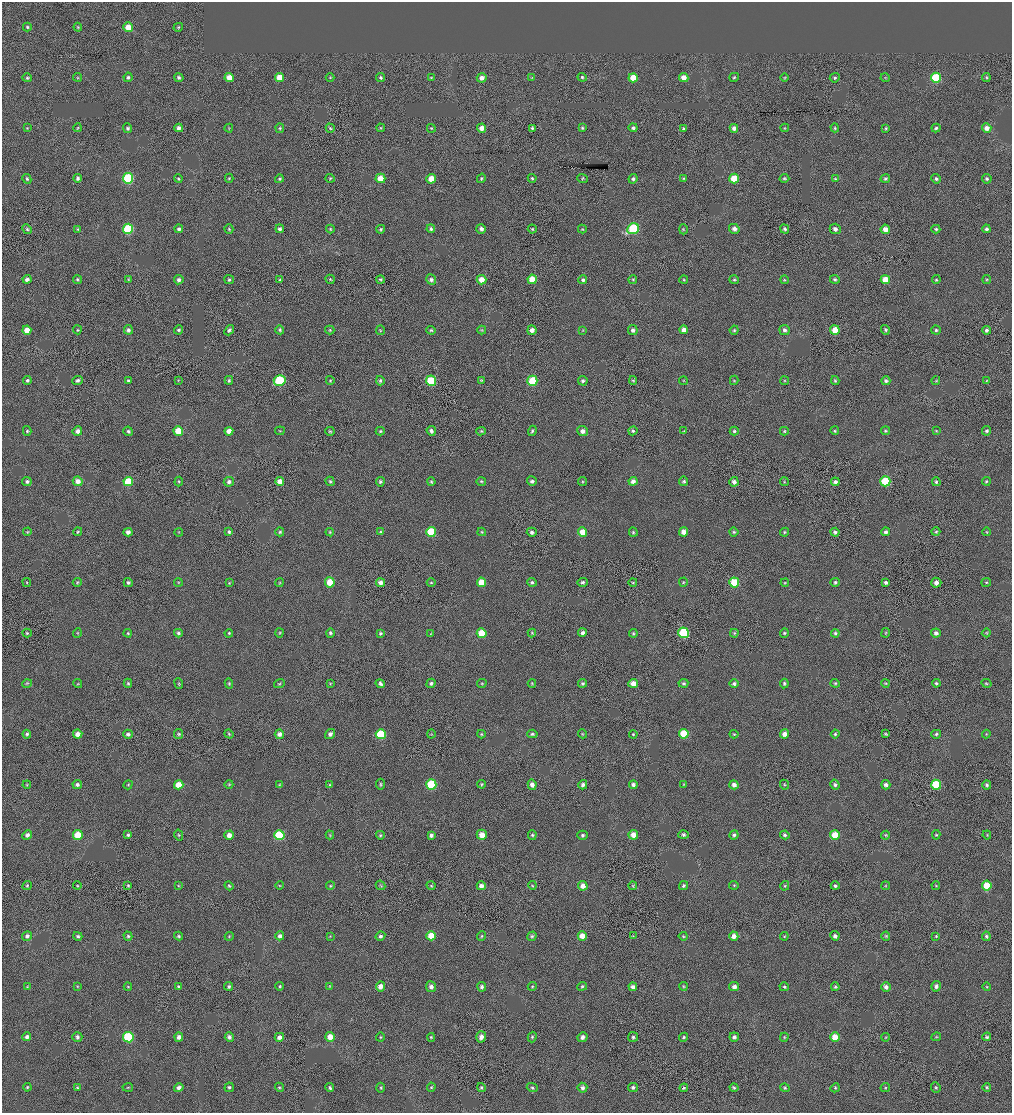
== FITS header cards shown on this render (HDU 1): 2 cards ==
NAXIS1  =                 2020 / BYTES PER ROW
NAXIS2  =                 2222 / NUMBER OF ROWS

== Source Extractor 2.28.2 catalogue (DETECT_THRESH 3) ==
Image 2020 x 2222 px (HDU 1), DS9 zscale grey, zoomed out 1/2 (1 PNG px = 2 x 2 image px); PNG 1014 x 1115 px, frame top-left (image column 1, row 2222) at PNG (2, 2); each listed source drawn as its Kron ellipse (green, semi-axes under 4 px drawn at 4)
Background -3.83e-04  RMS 0.053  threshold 0.158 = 3 sigma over >= 5 px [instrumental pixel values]
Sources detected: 424; all 424 listed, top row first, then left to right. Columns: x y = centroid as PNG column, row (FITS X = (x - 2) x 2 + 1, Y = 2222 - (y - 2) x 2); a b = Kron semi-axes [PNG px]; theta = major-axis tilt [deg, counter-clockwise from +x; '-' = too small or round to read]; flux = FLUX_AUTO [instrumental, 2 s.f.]
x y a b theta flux
27 27 4 4 - 16
78 27 4 3 - 11
128 27 5 4 - 160
178 27 5 3 - 13
77 77 5 3 - 10
128 77 5 4 - 28
229 77 4 4 - 120
330 77 4 4 - 12
381 77 5 4 - 21
431 77 4 3 - 11
582 77 4 4 - 19
684 77 5 4 - 82
734 77 5 4 - 16
986 77 4 4 - 14
27 78 5 4 - 17
179 78 5 4 - 25
279 78 4 4 - 180
482 78 5 4 - 64
532 78 4 3 - 8.7
633 78 4 4 - 190
784 78 4 3 - 9.8
835 78 5 4 - 19
885 78 4 4 - 11
936 78 5 5 - 490
27 128 3 3 - 9.7
77 128 4 3 - 10
128 128 5 4 - 21
179 128 4 4 - 44
229 128 4 3 - 10
280 128 5 4 - 16
330 128 5 3 - 13
381 128 4 4 - 12
431 128 4 4 - 12
481 128 4 4 - 76
532 128 4 3 - 19
582 128 4 3 - 16
633 128 4 4 - 26
684 128 4 3 - 14
734 128 4 4 - 49
785 128 4 4 - 10
835 128 4 4 - 15
886 128 4 4 - 14
936 128 4 4 - 20
987 128 5 4 - 73
78 178 4 4 - 30
128 178 5 5 - 700
229 178 4 4 - 13
330 178 4 4 - 14
380 178 5 4 - 130
481 178 5 4 - 15
532 178 4 4 - 17
583 178 5 4 - 13
784 178 5 4 - 16
27 179 5 4 - 21
178 179 4 4 - 16
279 179 4 4 - 18
431 179 5 5 - 150
633 179 5 4 - 23
684 179 4 4 - 14
734 179 5 5 - 260
835 179 4 3 - 13
885 179 5 4 - 17
936 179 5 4 - 25
987 179 5 4 - 21
27 229 5 4 - 18
77 229 4 4 - 11
128 229 5 5 - 650
179 229 4 4 - 27
229 229 5 4 - 15
280 229 4 4 - 34
330 229 4 3 - 11
381 229 4 4 - 18
431 229 4 4 - 22
481 229 5 4 - 41
532 229 4 4 - 16
582 229 4 3 - 12
633 229 6 5 - 600
683 229 5 3 - 11
734 229 5 5 - 49
785 229 5 4 - 27
835 229 5 5 - 42
885 229 4 4 - 90
936 229 4 4 - 20
986 229 4 4 - 26
27 279 4 4 - 32
77 279 5 4 - 17
128 279 4 4 - 11
330 279 5 4 - 13
380 279 4 3 - 15
532 279 4 4 - 170
684 279 4 4 - 12
835 279 5 4 - 20
885 279 4 4 - 150
987 279 4 4 - 12
179 280 5 4 - 34
229 280 5 4 - 17
280 280 4 4 - 17
431 280 5 5 - 31
482 280 5 4 - 110
583 280 4 4 - 25
633 280 4 4 - 14
734 280 5 4 - 17
784 280 4 3 - 12
936 280 4 4 - 15
27 330 4 4 - 130
77 330 4 3 - 13
128 330 5 4 - 37
178 330 4 4 - 22
229 330 5 4 - 25
280 330 4 4 - 18
330 330 5 3 - 13
380 330 5 3 - 11
431 330 5 4 - 17
482 330 4 4 - 12
532 330 5 4 - 55
582 330 4 3 - 9.5
633 330 5 5 - 31
684 330 4 4 - 71
734 330 4 4 - 16
784 330 5 5 - 34
835 330 5 5 - 160
885 330 5 4 - 20
936 330 5 4 - 18
987 330 4 4 - 29
27 380 4 4 - 19
77 380 5 4 - 26
128 380 4 3 - 19
178 380 4 3 - 9.8
229 380 4 4 - 18
330 380 4 4 - 13
481 380 4 4 - 13
633 380 4 4 - 15
734 380 4 3 - 11
280 381 6 5 - 540
380 381 4 4 - 22
431 381 5 5 - 380
532 381 5 5 - 330
583 381 5 4 - 24
683 381 4 3 - 11
785 381 4 3 - 11
835 381 4 4 - 17
886 381 4 4 - 25
936 381 4 4 - 12
986 381 4 4 - 10
27 431 5 4 - 17
77 431 5 4 - 49
128 431 5 4 - 25
178 431 5 5 - 260
229 431 4 4 - 92
280 431 5 3 - 12
330 431 4 4 - 15
380 431 4 4 - 16
431 431 5 4 - 37
481 431 5 3 - 14
532 431 5 4 - 20
582 431 5 5 - 52
633 431 4 4 - 20
684 431 4 3 - 9.8
734 431 4 4 - 18
784 431 4 3 - 14
835 431 4 4 - 14
885 431 4 4 - 15
936 431 4 3 - 10
987 431 5 4 - 24
27 481 5 4 - 25
78 481 5 5 - 81
128 481 5 4 - 250
280 481 4 4 - 100
330 481 5 4 - 19
481 481 5 4 - 14
532 481 5 4 - 29
582 481 4 4 - 14
633 481 4 4 - 54
684 481 5 4 - 18
784 481 4 4 - 14
885 481 5 5 - 450
986 481 4 4 - 15
179 482 5 4 - 14
229 482 5 5 - 36
380 482 4 4 - 23
431 482 4 4 - 15
734 482 5 4 - 47
835 482 4 4 - 35
936 482 4 4 - 19
27 532 4 3 - 11
78 532 4 4 - 13
128 532 4 4 - 51
179 532 4 4 - 10
229 532 4 4 - 20
280 532 4 4 - 17
330 532 4 4 - 12
381 532 4 4 - 16
431 532 5 5 - 370
482 532 4 4 - 11
532 532 5 4 - 34
583 532 4 4 - 170
633 532 4 4 - 15
683 532 5 4 - 94
734 532 4 4 - 17
785 532 5 4 - 14
835 532 4 4 - 28
886 532 4 4 - 30
936 532 4 4 - 15
987 532 4 4 - 11
77 582 4 4 - 12
178 582 4 4 - 11
330 582 5 5 - 200
381 582 4 4 - 58
431 582 4 4 - 14
481 582 5 4 - 200
532 582 5 4 - 24
582 582 5 4 - 21
633 582 4 4 - 10
683 582 5 4 - 13
835 582 4 4 - 20
886 582 4 4 - 29
986 582 5 3 - 12
27 583 5 3 - 10
128 583 4 4 - 23
229 583 4 4 - 11
280 583 4 4 - 12
734 583 5 5 - 290
785 583 4 4 - 11
936 583 5 5 - 48
27 633 5 4 - 14
77 633 5 3 - 10
128 633 4 4 - 16
178 633 4 4 - 26
229 633 4 4 - 15
279 633 4 4 - 13
330 633 4 4 - 22
381 633 4 4 - 19
482 633 5 4 - 230
532 633 4 4 - 14
582 633 4 4 - 38
633 633 4 4 - 15
684 633 5 5 - 620
734 633 4 4 - 12
784 633 5 4 - 17
835 633 4 4 - 21
886 633 5 4 - 13
936 633 5 4 - 41
986 633 4 3 - 9.6
431 634 4 4 - 9.8
27 683 5 4 - 14
78 683 4 3 - 10
128 683 4 4 - 15
330 683 4 4 - 10
431 683 5 4 - 24
482 683 5 4 - 13
532 683 4 3 - 11
582 683 4 4 - 20
633 683 5 4 - 97
683 683 5 4 - 20
784 683 5 4 - 21
835 683 4 3 - 16
885 683 4 3 - 12
936 683 4 3 - 21
986 683 5 3 - 12
179 684 5 4 - 12
229 684 5 3 - 14
279 684 5 3 - 14
380 684 5 3 - 31
734 684 4 4 - 30
27 734 4 4 - 22
78 734 4 4 - 89
128 734 5 4 - 32
179 734 5 4 - 17
229 734 5 3 - 14
279 734 4 4 - 44
330 734 5 4 - 35
381 734 5 5 - 450
431 734 4 4 - 11
481 734 4 4 - 12
532 734 5 4 - 21
582 734 4 3 - 11
633 734 4 4 - 15
684 734 5 5 - 370
734 734 4 3 - 12
784 734 4 4 - 67
835 734 4 4 - 18
886 734 4 3 - 15
936 734 5 4 - 20
986 734 4 3 - 9.9
229 784 4 3 - 10
380 784 5 3 - 14
481 784 4 4 - 12
684 784 4 3 - 10
27 785 4 3 - 10
77 785 5 4 - 36
128 785 5 4 - 12
179 785 5 4 - 160
280 785 4 3 - 10
330 785 4 3 - 13
431 785 5 5 - 610
532 785 5 4 - 54
583 785 5 4 - 37
633 785 4 4 - 38
734 785 5 4 - 50
785 785 5 3 - 13
835 785 5 4 - 26
886 785 5 4 - 39
936 785 5 5 - 460
987 785 4 4 - 19
27 835 5 4 - 36
78 835 5 5 - 260
128 835 4 4 - 21
179 835 5 4 - 14
229 835 4 4 - 81
279 835 5 5 - 560
330 835 4 4 - 10
380 835 4 4 - 14
431 835 4 4 - 28
482 835 5 5 - 110
532 835 5 4 - 18
583 835 5 4 - 21
633 835 5 4 - 91
683 835 5 4 - 23
734 835 5 4 - 25
785 835 5 4 - 23
835 835 5 5 - 210
886 835 4 4 - 12
936 835 4 4 - 15
987 835 4 3 - 9.8
128 885 4 3 - 14
381 885 5 4 - 14
532 885 4 4 - 11
734 885 5 3 - 12
936 885 4 3 - 11
27 886 5 4 - 17
77 886 4 3 - 11
178 886 4 4 - 11
229 886 5 4 - 14
280 886 4 4 - 11
330 886 4 4 - 13
431 886 4 3 - 12
481 886 4 4 - 49
583 886 5 4 - 99
633 886 4 3 - 13
683 886 5 4 - 23
785 886 5 4 - 15
835 886 4 3 - 21
886 886 4 4 - 11
987 886 5 5 - 230
27 936 5 4 - 39
78 936 4 3 - 24
128 936 4 4 - 16
179 936 4 4 - 17
229 936 4 4 - 12
280 936 4 4 - 40
330 936 4 4 - 11
380 936 5 4 - 29
431 936 4 4 - 240
481 936 5 3 - 15
532 936 5 4 - 19
582 936 4 4 - 120
633 936 4 3 - 9.3
683 936 4 4 - 12
734 936 4 4 - 73
784 936 4 3 - 11
835 936 5 4 - 34
886 936 4 4 - 13
936 936 4 4 - 14
986 936 4 4 - 22
77 986 4 4 - 11
128 986 4 4 - 12
229 986 4 4 - 21
280 986 4 4 - 15
330 986 4 4 - 11
380 986 5 4 - 76
532 986 4 4 - 14
582 986 5 4 - 17
683 986 4 3 - 11
936 986 5 4 - 36
27 987 4 4 - 10
178 987 4 4 - 17
431 987 5 5 - 47
482 987 5 4 - 26
633 987 4 4 - 42
734 987 5 4 - 50
784 987 5 4 - 18
835 987 4 4 - 17
886 987 5 5 - 49
987 987 4 3 - 11
27 1037 4 4 - 46
77 1037 5 5 - 28
128 1037 5 5 - 690
179 1037 4 4 - 54
229 1037 5 4 - 32
279 1037 4 4 - 60
330 1037 5 5 - 130
380 1037 4 4 - 12
431 1037 4 4 - 13
481 1037 5 5 - 64
532 1037 5 4 - 17
582 1037 5 5 - 44
633 1037 5 5 - 20
684 1037 4 4 - 17
734 1037 5 4 - 33
784 1037 4 3 - 11
835 1037 5 4 - 170
886 1037 4 3 - 8.8
936 1037 5 4 - 13
987 1037 4 4 - 21
27 1087 4 4 - 14
128 1087 5 3 - 11
229 1087 5 4 - 21
279 1087 5 4 - 14
431 1087 4 4 - 13
633 1087 5 4 - 26
987 1087 4 4 - 14
77 1088 4 4 - 12
179 1088 5 4 - 47
330 1088 4 3 - 22
381 1088 5 4 - 15
481 1088 4 4 - 21
532 1088 6 4 -20 19
582 1088 5 5 - 38
684 1088 4 3 - 16
734 1088 4 4 - 18
785 1088 5 4 - 17
835 1088 5 4 - 15
885 1088 5 3 - 12
936 1088 5 4 - 18